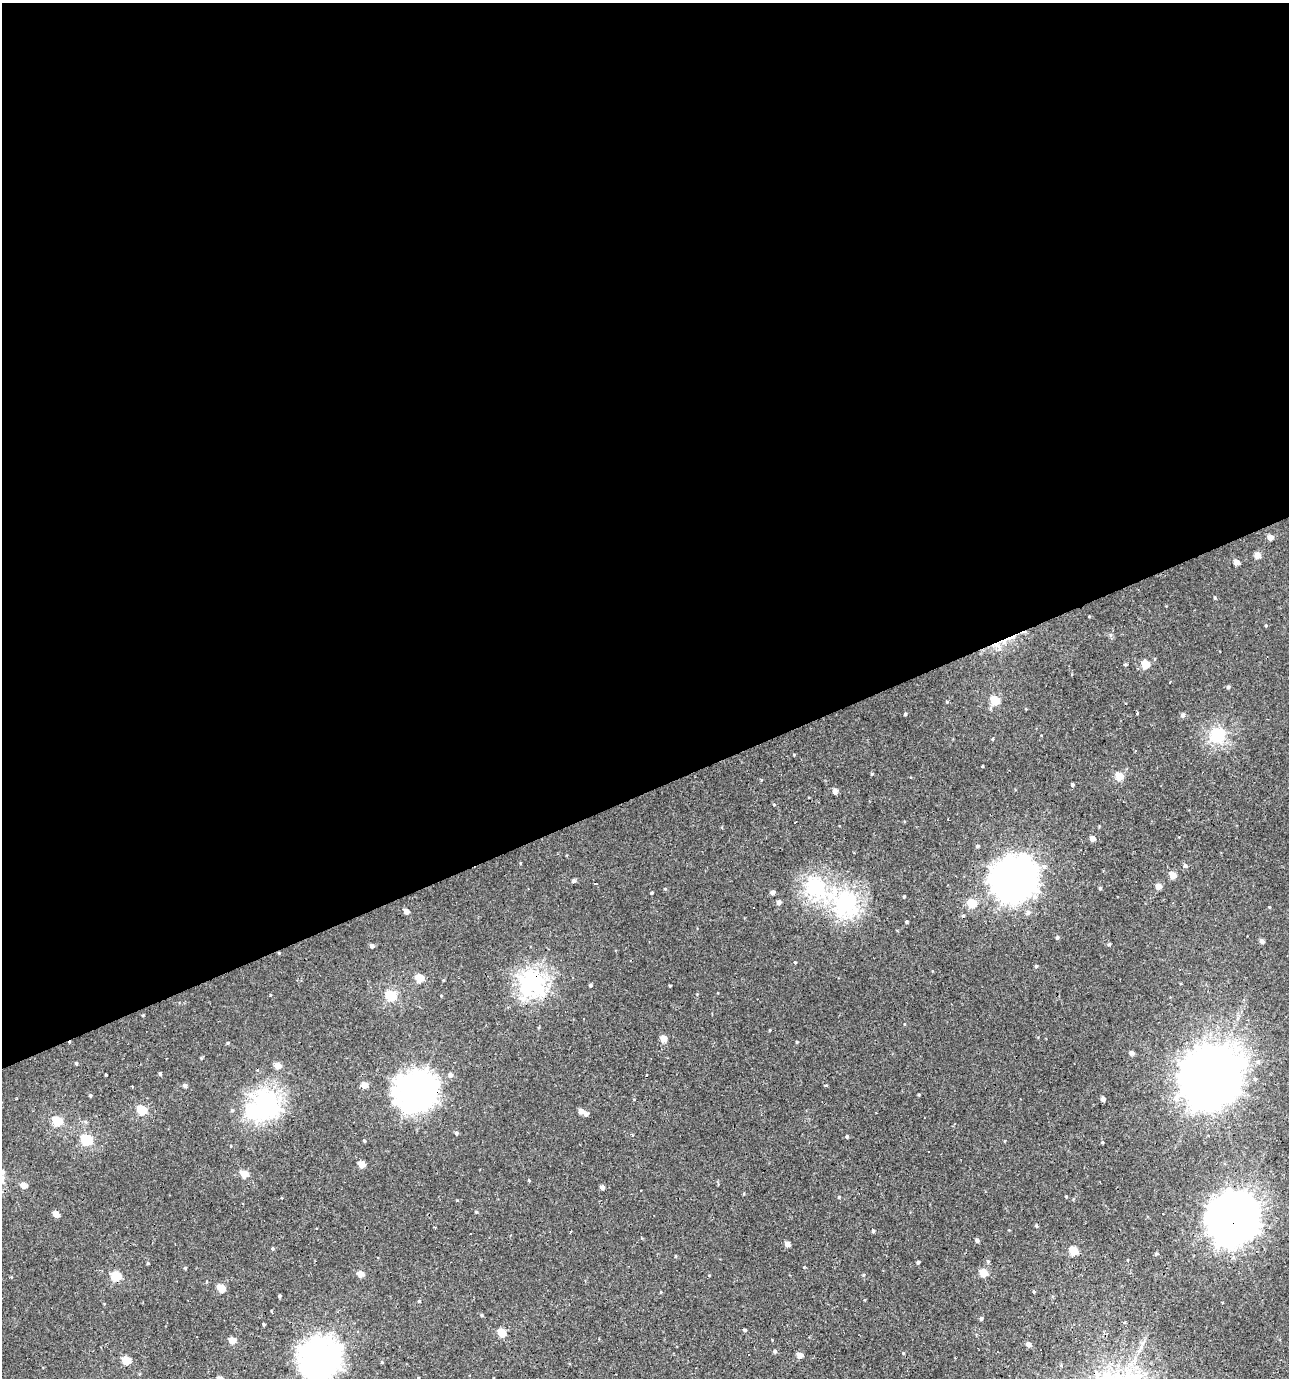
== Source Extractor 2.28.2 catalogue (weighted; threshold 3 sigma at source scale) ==
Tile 2 of 4 x 4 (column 2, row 1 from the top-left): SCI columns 1414-2700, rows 4129-5504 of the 5344 x 5504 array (HDU 1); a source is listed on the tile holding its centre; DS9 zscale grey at full resolution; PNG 1291 x 1380 px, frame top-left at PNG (2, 3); no overlay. Shown black and unused: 57% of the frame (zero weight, under 2 of 3 exposures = <1% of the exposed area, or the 3 px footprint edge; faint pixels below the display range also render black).
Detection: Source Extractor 2.28.2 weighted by HDU 2 'WHT'; one run over the whole footprint, this tile lists its part. Background 0.00109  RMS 0.0043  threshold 0.0194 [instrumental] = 3 sigma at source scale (4.5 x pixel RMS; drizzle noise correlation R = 1.50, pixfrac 1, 0.0396/0.0396 arcsec/px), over >= 5 px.
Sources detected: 156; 1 inside a brighter object's white glare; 10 cosmic-ray / hot-pixel residue — not listed; the other 145 listed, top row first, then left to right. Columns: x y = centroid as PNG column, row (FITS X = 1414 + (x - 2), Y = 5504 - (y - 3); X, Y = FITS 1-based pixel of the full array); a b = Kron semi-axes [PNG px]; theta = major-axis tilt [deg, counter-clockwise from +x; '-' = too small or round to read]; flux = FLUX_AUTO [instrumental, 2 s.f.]
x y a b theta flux
1270 537 4 4 - 4.1
1257 555 5 4 - 5.1
1236 562 4 4 - 4.6
1215 597 5 3 - 0.49
1266 626 4 3 - 0.5
997 645 12 7 -11 3.5
1125 664 4 3 - 0.56
1145 664 5 5 - 12
1228 687 4 4 - 1
995 700 5 5 - 18
947 702 5 4 - 0.37
1137 713 3 3 - 0.91
905 714 4 3 - 0.74
1183 715 5 5 - 1.6
1217 735 6 6 - 78
992 739 4 3 - 0.51
982 766 3 2 - 0.33
872 774 4 4 - 0.51
1119 776 5 5 - 12
1072 785 4 3 - 0.92
835 791 4 4 - 3.6
774 804 4 4 - 0.41
795 822 3 2 - 0.46
1092 839 4 4 - 3.9
977 846 5 4 - 0.75
1185 866 5 5 - 1
1044 867 7 5 -17 1.6
1172 875 5 4 - 7.8
1013 879 16 15 - 810
574 881 5 4 - 1.3
1158 886 5 4 - 4.3
815 887 9 7 -46 130
1100 888 4 3 - 0.72
665 889 4 4 - 0.47
773 892 4 4 - 2.2
652 893 3 3 - 0.5
904 896 3 3 - 0.66
779 902 5 4 - 2.1
846 903 9 8 - 180
972 903 5 5 - 15
753 907 3 2 - 0.5
1269 907 3 3 - 0.44
406 911 5 4 - 3
1028 913 6 5 - 2.3
906 922 4 3 - 0.5
1057 937 5 4 - 0.77
1262 941 4 4 - 2.1
1109 944 4 4 - 0.62
371 946 4 4 - 1.7
279 953 4 3 - 0.4
795 962 4 3 - 0.45
1036 966 4 4 - 0.78
419 978 5 5 - 14
532 983 9 9 - 200
591 985 4 3 - 0.93
670 986 3 2 - 0.39
697 994 3 3 - 0.31
270 995 3 3 - 0.39
391 996 6 5 - 35
441 996 4 3 - 0.36
143 1015 4 3 - 0.47
583 1019 3 2 - 0.45
770 1030 3 3 - 0.38
663 1039 5 4 - 6
797 1042 3 3 - 0.51
228 1043 4 4 - 0.46
1131 1053 4 4 - 2.1
201 1058 6 3 71 0.44
1258 1062 7 6 - 1.4
76 1063 4 3 - 0.62
277 1066 5 5 - 5.8
160 1074 3 3 - 0.9
106 1075 3 2 - 0.37
450 1075 6 6 - 1.7
1210 1077 21 18 42 3100
364 1085 5 5 - 5.3
826 1085 4 3 - 0.47
185 1086 4 4 - 1.5
416 1091 15 14 - 530
919 1094 5 3 - 0.43
90 1096 4 4 - 0.66
1103 1099 4 4 - 2
266 1103 10 8 -48 210
142 1110 6 5 - 19
232 1110 5 4 - 0.66
581 1111 4 4 - 2.9
586 1114 5 5 - 1.5
57 1121 6 5 - 27
456 1133 5 4 - 1.1
847 1136 5 3 - 0.54
86 1140 6 5 - 40
364 1141 4 3 - 0.56
231 1146 3 3 - 0.37
362 1164 4 4 - 6.8
2 1172 6 6 - 1.5
244 1174 5 5 - 9.5
529 1180 4 3 - 0.44
23 1185 5 4 - 4.8
602 1188 4 4 - 2
839 1197 4 4 - 0.47
1066 1197 3 3 - 0.43
476 1212 4 4 - 0.48
56 1214 5 4 - 5.7
1232 1219 17 16 - 1500
1036 1226 4 3 - 0.63
435 1228 3 2 - 0.41
1009 1230 3 3 - 0.28
873 1231 4 3 - 0.72
570 1232 3 2 - 0.75
470 1233 3 2 - 0.69
977 1240 5 4 - 1.2
787 1244 4 4 - 3.1
273 1248 4 4 - 0.56
1073 1251 5 5 - 15
1156 1254 7 4 27 0.54
675 1256 4 3 - 0.42
988 1261 6 4 -70 0.7
918 1262 5 3 - 0.64
148 1263 4 3 - 0.47
804 1267 4 3 - 0.41
185 1268 4 4 - 0.53
983 1273 5 5 - 11
360 1274 4 4 - 6.6
863 1275 4 4 - 0.51
116 1276 5 5 - 22
221 1288 5 5 - 11
1034 1292 4 3 - 0.56
280 1296 4 3 - 0.69
419 1301 5 4 - 0.49
482 1315 5 3 - 0.62
981 1318 4 4 - 0.82
263 1324 3 3 - 0.52
745 1330 4 3 - 0.68
502 1333 5 5 - 14
232 1340 5 4 - 7.1
1029 1344 4 4 - 2.7
775 1351 5 4 - 0.9
903 1353 4 3 - 0.38
800 1355 4 4 - 4.3
320 1358 15 14 - 550
126 1361 5 5 - 13
382 1362 4 4 - 0.54
1061 1365 4 4 - 0.53
140 1374 4 3 - 0.46
418 1378 3 3 - 1.1
Overlapping masked pixels (flux is a lower limit): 5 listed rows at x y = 997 645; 279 953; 532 983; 416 1091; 1232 1219
Isophote crosses this tile's border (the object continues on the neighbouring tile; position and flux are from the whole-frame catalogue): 3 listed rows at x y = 2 1172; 320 1358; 418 1378
Unlisted compact peaks at least as high as the median listed source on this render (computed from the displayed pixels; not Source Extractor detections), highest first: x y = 1102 1142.